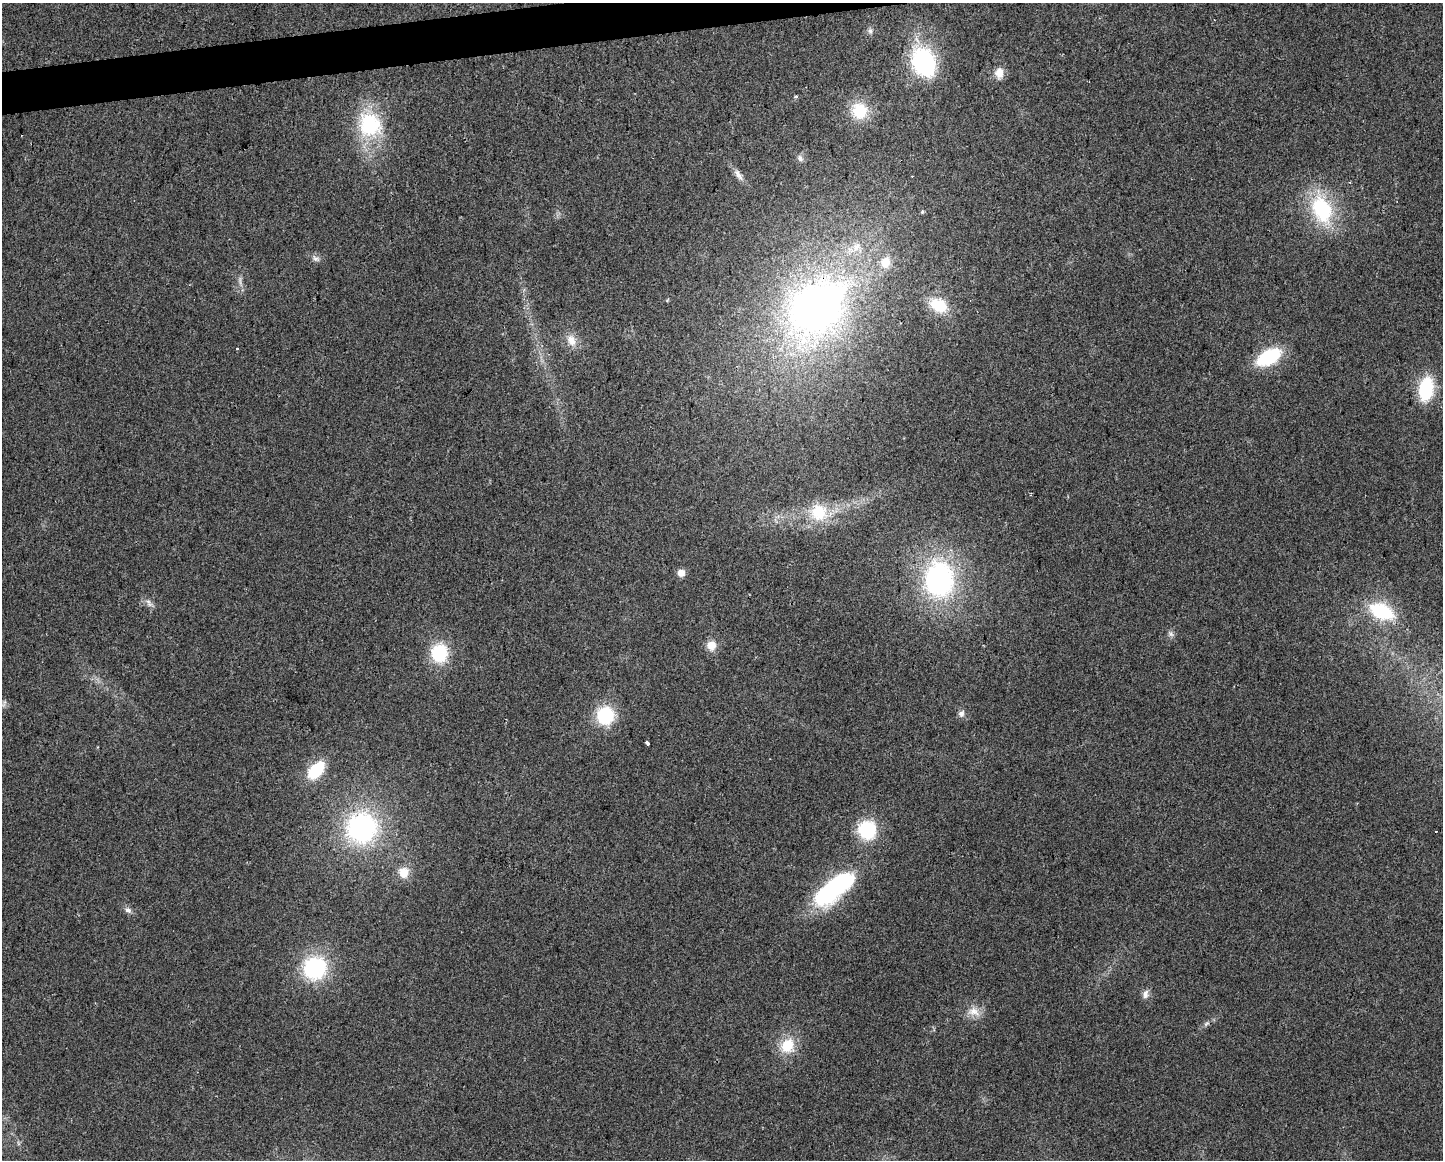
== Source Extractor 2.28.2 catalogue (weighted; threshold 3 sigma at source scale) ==
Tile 8 of 3 x 4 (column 2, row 3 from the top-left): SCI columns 1453-2893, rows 1159-2316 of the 4391 x 4633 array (HDU 1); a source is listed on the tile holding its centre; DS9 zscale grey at full resolution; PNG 1445 x 1162 px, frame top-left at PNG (2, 3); no overlay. Shown black and unused: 2% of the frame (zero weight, under 2 of 3 exposures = <1% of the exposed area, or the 3 px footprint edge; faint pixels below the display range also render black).
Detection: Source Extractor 2.28.2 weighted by HDU 2 'WHT'; one run over the whole footprint, this tile lists its part. Background 0.0515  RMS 0.0069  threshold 0.0308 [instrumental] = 3 sigma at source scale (4.5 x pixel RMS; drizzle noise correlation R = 1.50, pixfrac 1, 0.0396/0.0396 arcsec/px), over >= 5 px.
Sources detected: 46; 1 too faint to see at this stretch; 1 inside a brighter object's white glare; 2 cosmic-ray / hot-pixel residue — not listed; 1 inside a brighter listed object's ellipse — not listed separately; the other 41 listed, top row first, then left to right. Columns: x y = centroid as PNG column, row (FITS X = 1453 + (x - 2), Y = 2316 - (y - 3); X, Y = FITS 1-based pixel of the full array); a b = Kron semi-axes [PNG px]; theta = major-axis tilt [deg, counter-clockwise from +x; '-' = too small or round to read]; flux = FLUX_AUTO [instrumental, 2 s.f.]
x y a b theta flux
870 31 8 6 -89 2
924 63 24 17 -65 98
999 73 12 10 86 6.9
796 97 4 3 - 1.1
859 111 21 19 -69 22
370 125 32 29 -56 50
800 158 10 7 -55 2.6
738 175 17 7 -55 4.5
1322 210 33 21 -67 55
922 212 4 3 - 1.6
316 259 11 6 -22 2.7
886 262 12 10 85 10
938 305 19 14 -29 21
817 308 77 57 42 330
571 340 17 11 -69 7.6
237 349 3 3 - 2.2
1269 357 22 12 28 48
1426 389 22 12 80 42
819 512 21 20 - 25
681 573 6 6 - 6.9
939 579 32 26 -88 140
149 603 14 6 -53 3.2
1382 611 26 15 -24 47
1171 634 9 5 -36 2
711 645 12 11 - 7.5
439 653 17 15 85 36
4 703 13 4 60 1.7
961 714 10 8 67 2.7
605 715 15 14 - 44
647 743 4 3 - 5.2
316 770 18 11 48 32
362 828 33 32 - 110
867 830 16 15 - 45
404 872 13 12 - 9.2
831 888 55 25 34 84
128 910 9 7 -34 2.7
315 968 20 19 - 71
1145 994 12 7 81 3.5
974 1011 20 12 -24 8.3
1206 1024 9 4 44 1.8
787 1046 16 14 53 19
Overlapping masked pixels (flux is a lower limit): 1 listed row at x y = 817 308